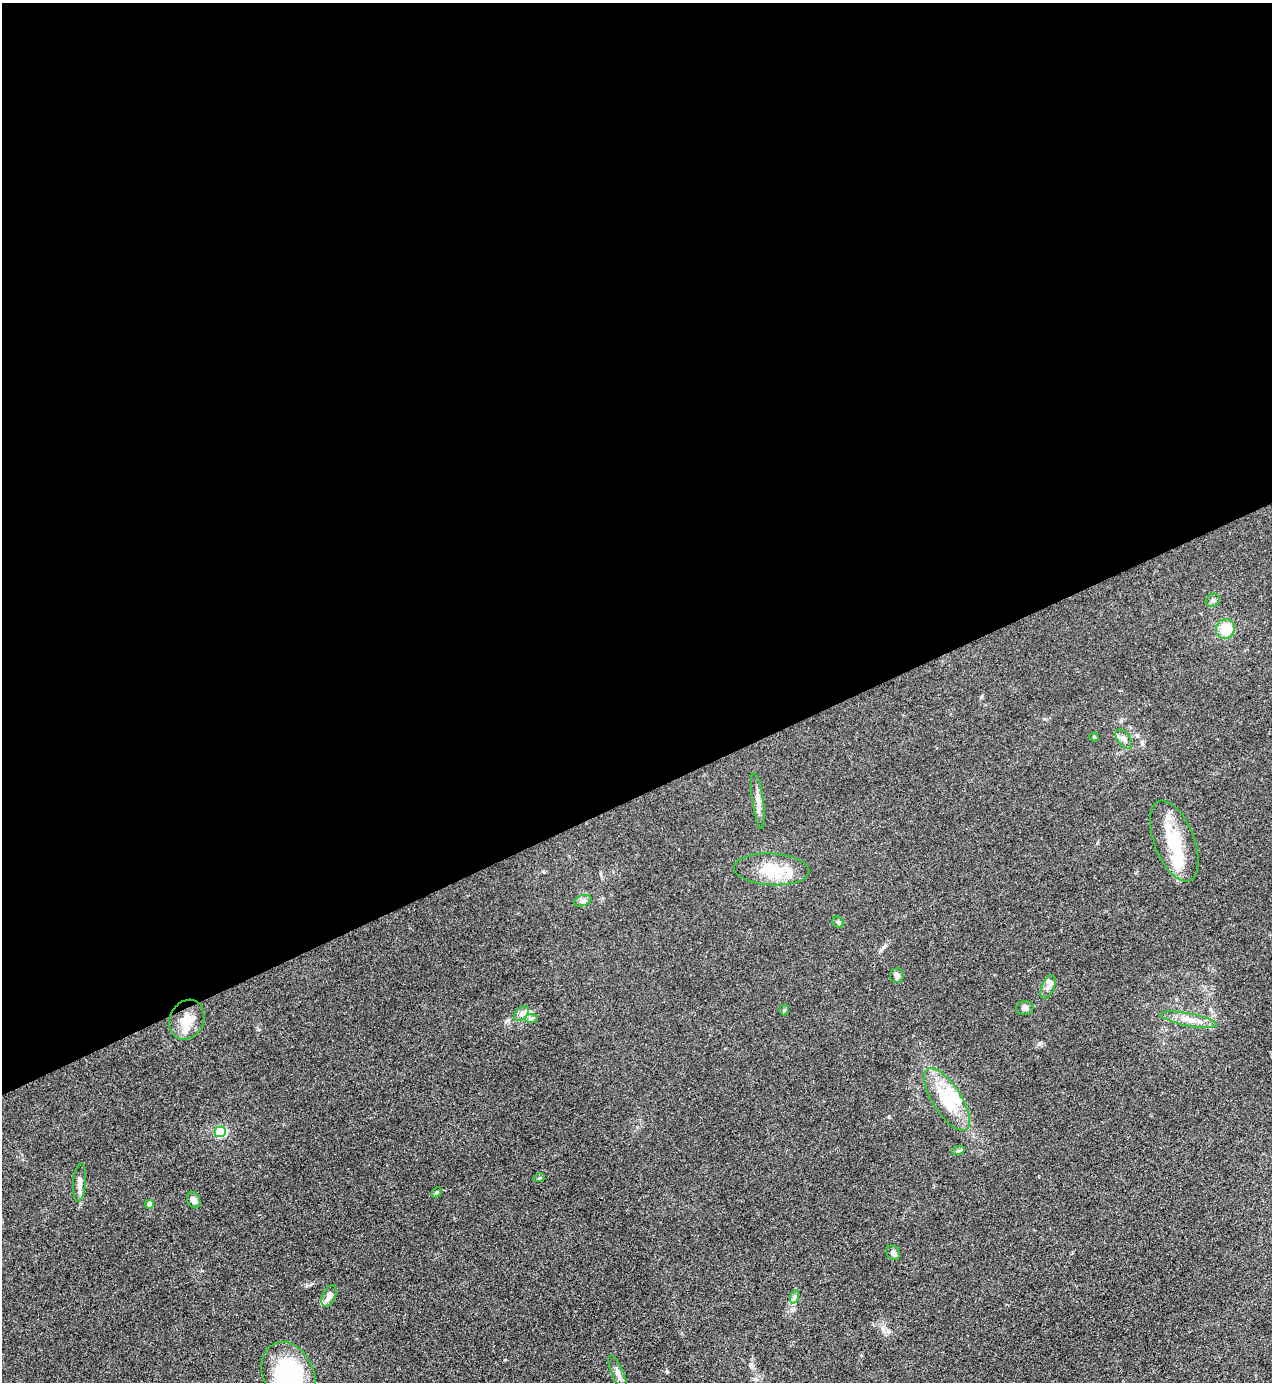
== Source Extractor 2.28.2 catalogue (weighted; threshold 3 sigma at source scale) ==
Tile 2 of 4 x 4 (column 2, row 1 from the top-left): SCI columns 1552-2821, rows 4143-5522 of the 5510 x 5523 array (HDU 1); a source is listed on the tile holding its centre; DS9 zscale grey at full resolution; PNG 1274 x 1384 px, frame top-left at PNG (2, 3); each listed source drawn as its Kron ellipse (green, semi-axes under 4 px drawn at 4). Shown black and unused: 58% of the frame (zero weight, under 3 of 4 exposures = <1% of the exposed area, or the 3 px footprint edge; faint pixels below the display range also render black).
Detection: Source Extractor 2.28.2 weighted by HDU 2 'WHT'; one run over the whole footprint, this tile lists its part. Background 0.0432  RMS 0.0049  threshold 0.0221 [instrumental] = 3 sigma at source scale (4.5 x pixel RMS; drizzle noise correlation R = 1.50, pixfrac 1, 0.05/0.05 arcsec/px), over >= 5 px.
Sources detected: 36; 1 inside a brighter object's white glare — neither listed nor drawn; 5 inside a brighter listed object's ellipse — not listed separately; the other 30 listed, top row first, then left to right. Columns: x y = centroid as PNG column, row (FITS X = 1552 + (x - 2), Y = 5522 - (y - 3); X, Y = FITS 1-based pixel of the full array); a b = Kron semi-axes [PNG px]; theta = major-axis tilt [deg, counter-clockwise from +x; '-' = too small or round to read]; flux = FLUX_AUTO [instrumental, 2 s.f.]
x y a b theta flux
1213 600 7 6 - 1.2
1225 629 10 9 - 9.4
1094 737 4 4 - 0.65
1124 739 11 6 -54 1.9
758 801 28 6 -82 3.5
1174 841 43 20 -69 23
771 869 38 16 -3 16
583 901 9 5 19 1.3
838 922 6 5 - 0.76
897 975 7 7 - 1.3
1048 987 12 6 66 2.2
1025 1008 8 7 - 1.7
784 1010 5 5 - 0.55
521 1014 9 5 44 1.7
531 1019 7 4 1 0.94
187 1020 20 17 63 9.1
1189 1020 28 6 -11 5.5
947 1099 36 14 -57 19
220 1132 5 5 - 44
958 1151 6 4 19 0.72
539 1178 6 3 18 0.53
80 1182 19 6 85 3.1
437 1192 6 4 45 0.63
194 1200 8 6 -66 2.3
149 1204 4 4 - 2.9
893 1253 8 6 -56 1.9
329 1296 11 6 64 3
794 1297 7 4 72 0.94
618 1373 19 6 -68 2.6
289 1375 34 25 -66 55
Isophote crosses this tile's border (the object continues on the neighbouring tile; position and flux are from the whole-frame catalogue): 1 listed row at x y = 289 1375
Unlisted compact peaks at least as high as the median listed source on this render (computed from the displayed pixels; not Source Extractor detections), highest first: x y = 667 1372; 508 1020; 1039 1044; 1097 843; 505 1360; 543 871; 889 1117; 311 1284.